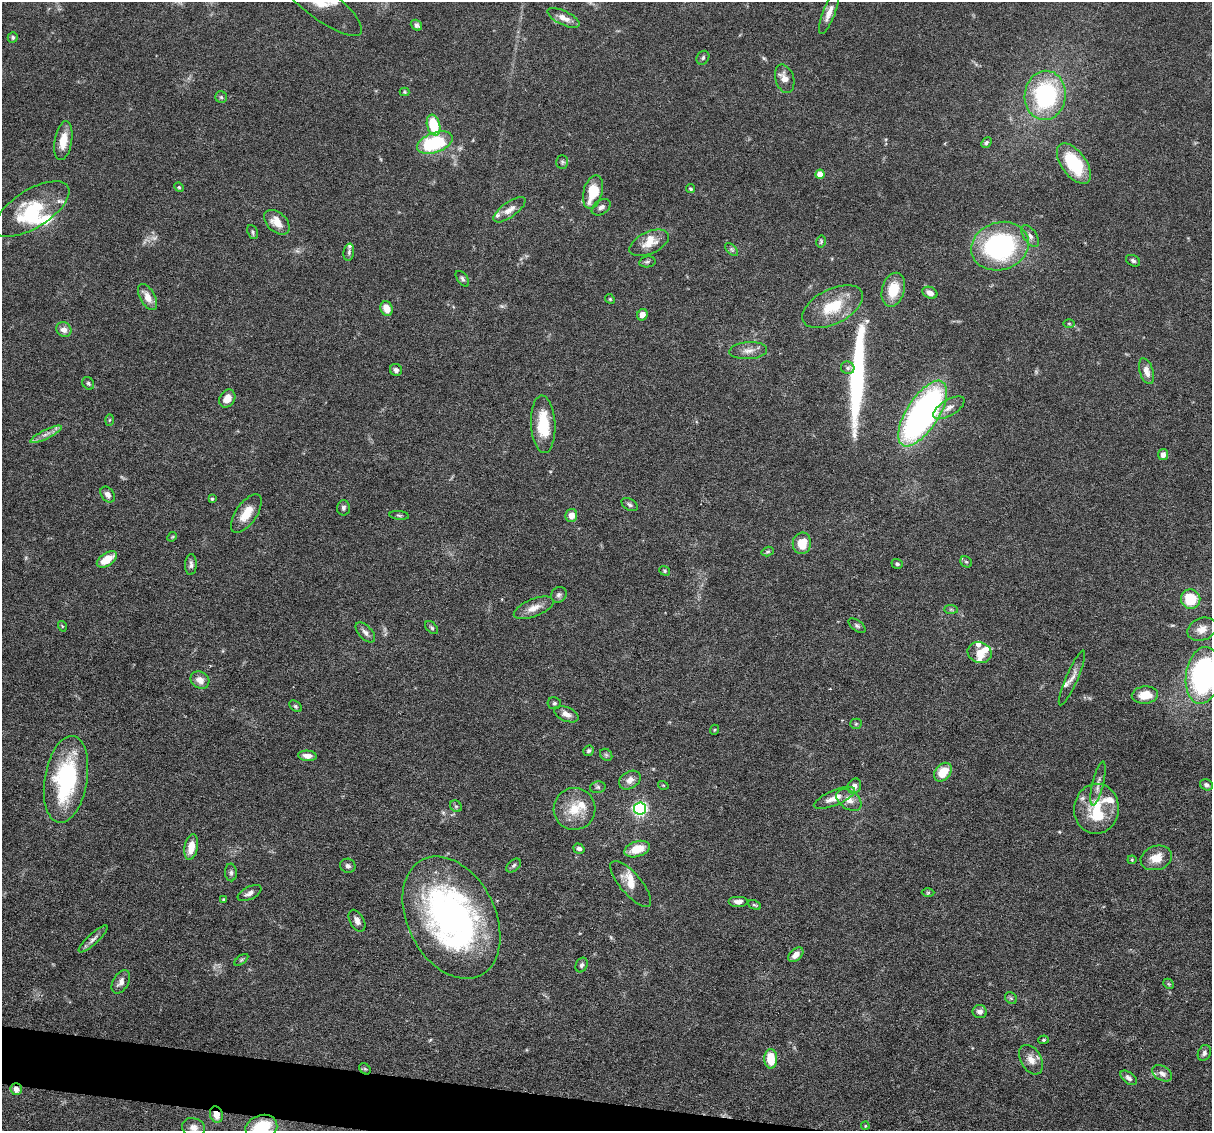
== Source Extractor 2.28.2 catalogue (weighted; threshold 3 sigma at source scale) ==
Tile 6 of 4 x 4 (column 2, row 2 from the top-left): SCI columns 1211-2420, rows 2488-3616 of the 4839 x 4859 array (HDU 1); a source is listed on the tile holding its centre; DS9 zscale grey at full resolution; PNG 1214 x 1133 px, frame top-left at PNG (2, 2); each listed source drawn as its Kron ellipse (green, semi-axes under 4 px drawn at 4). Shown black and unused: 3% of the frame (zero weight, under 3 of 6 exposures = <1% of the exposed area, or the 3 px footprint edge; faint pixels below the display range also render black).
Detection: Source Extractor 2.28.2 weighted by HDU 2 'WHT'; one run over the whole footprint, this tile lists its part. Background 0.0627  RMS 0.003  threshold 0.0122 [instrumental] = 3 sigma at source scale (4.09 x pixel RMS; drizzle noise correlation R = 1.36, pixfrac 0.8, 0.05/0.05 arcsec/px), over >= 5 px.
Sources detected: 161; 1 too faint to see at this stretch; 2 inside a brighter object's white glare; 1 long thin detection or spike segment (spike, bleed or trail) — neither listed nor drawn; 15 inside a brighter listed object's ellipse — not listed separately; the other 142 listed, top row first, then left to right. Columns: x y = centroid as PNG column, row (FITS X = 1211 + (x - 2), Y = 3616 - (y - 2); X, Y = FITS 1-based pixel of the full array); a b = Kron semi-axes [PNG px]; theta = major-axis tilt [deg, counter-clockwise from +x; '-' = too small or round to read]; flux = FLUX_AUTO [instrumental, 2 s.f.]
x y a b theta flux
320 3 51 15 -37 7.8
829 13 23 6 68 2.4
563 18 17 7 -26 2.5
416 25 6 5 - 0.73
13 37 5 5 - 0.48
703 58 7 6 - 0.58
785 79 14 9 -73 2.3
405 92 5 4 - 0.33
1045 95 25 20 84 30
221 97 6 6 - 0.52
434 125 11 6 -74 11
63 141 20 8 81 4.2
986 142 6 4 48 0.54
435 143 18 9 20 22
562 162 7 6 - 0.54
1074 164 23 12 -54 13
820 174 4 4 - 2.8
179 187 5 4 - 0.33
691 189 4 4 - 0.47
593 192 17 9 75 8
601 207 10 7 35 1.1
32 209 43 19 32 15
509 210 19 7 36 2.3
277 222 15 9 -42 3.7
252 232 7 5 -65 0.51
1030 236 12 6 -57 1.3
821 241 6 4 77 0.43
649 243 21 11 24 3.8
1000 246 29 23 19 47
732 249 8 4 -45 0.62
349 252 8 5 81 0.62
1133 261 7 5 -28 0.66
647 262 8 5 10 0.58
462 279 9 5 -53 0.72
893 290 17 11 74 7.4
930 293 8 5 -25 1.8
148 297 14 7 -61 3
610 299 5 4 - 0.34
832 307 33 17 27 10
387 308 7 6 - 3.2
642 315 6 5 - 1.6
1069 324 6 3 -1 0.29
64 330 8 7 - 1.7
748 351 19 8 4 2.3
848 368 7 6 - 0.74
396 370 6 5 - 0.92
1146 371 13 6 -72 2.2
88 383 7 5 -57 0.56
227 399 9 7 57 2.9
949 408 18 8 31 2.1
923 414 37 16 57 96
109 420 6 4 88 0.32
543 424 29 12 -87 10
46 434 17 4 26 1.7
1163 455 5 5 - 1.5
108 495 9 6 -55 1.3
212 499 4 4 - 0.36
630 505 9 5 -33 0.7
343 508 8 6 88 0.7
246 514 22 10 55 4.9
399 515 10 4 -5 0.5
571 515 6 6 - 2.1
172 537 5 4 - 0.32
802 543 11 9 82 5.6
768 552 6 4 17 0.44
107 559 11 6 34 5
966 562 6 5 - 0.42
191 564 10 5 87 0.94
897 564 6 4 -18 0.52
664 571 5 4 - 0.39
559 595 8 7 - 0.88
1191 599 10 9 - 8.9
534 608 21 9 22 2.9
951 609 7 4 -1 0.51
62 626 5 3 - 0.26
857 626 10 5 -37 0.67
432 628 8 5 -45 0.52
1202 629 15 11 23 2.8
365 632 12 6 -47 1.2
980 653 12 10 -22 2.9
1203 675 28 17 82 59
1072 678 30 6 66 2
200 680 10 8 -33 2.4
1145 695 13 8 5 4.7
554 703 7 6 - 0.54
296 706 7 5 -41 0.51
566 714 13 7 -22 1.9
856 724 5 5 - 0.4
714 730 5 3 - 0.26
589 751 5 5 - 0.56
606 755 7 5 -44 0.53
307 756 9 5 -6 1.7
943 772 10 7 52 5.4
66 779 44 21 80 32
630 780 11 8 32 2
1098 783 22 5 77 1.7
663 785 5 3 - 0.24
1206 785 7 5 -27 0.7
854 786 8 6 62 1.5
598 787 8 5 14 0.59
834 798 22 7 22 3.4
849 800 14 9 -34 2.5
456 806 6 5 - 0.47
574 809 21 21 - 7.1
640 809 6 6 - 68
1096 809 25 22 86 10
191 847 13 6 80 3.7
579 849 6 5 - 0.96
637 849 13 7 19 5.5
1156 858 16 12 17 4
1132 860 4 4 - 0.28
348 866 7 7 - 0.86
514 866 8 5 40 0.64
231 872 9 6 -87 0.77
631 884 29 10 -50 3.9
928 892 6 4 1 0.38
250 893 13 6 27 1.4
223 899 4 3 - 0.27
738 902 10 5 0 1.3
754 905 7 4 -26 0.43
451 918 65 44 -63 97
357 921 12 7 -61 1.4
93 939 19 5 43 1.4
796 955 9 5 43 2.1
241 960 8 4 36 0.42
582 965 8 5 66 0.68
121 982 13 7 59 1.6
1169 984 6 4 -43 0.35
1011 998 6 5 - 0.45
980 1012 7 6 - 1.3
1043 1040 5 4 - 0.38
1204 1053 8 6 65 0.81
771 1059 10 6 -89 6.5
1031 1060 16 10 -60 2.7
365 1069 6 5 - 0.45
1162 1073 11 7 -31 1.3
1129 1078 9 5 -38 0.99
16 1089 6 5 - 1.8
216 1115 8 6 -72 3.1
865 1126 4 4 - 0.33
194 1128 12 9 -19 1.9
261 1128 16 12 19 16
Overlapping masked pixels (flux is a lower limit): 2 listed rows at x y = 16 1089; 216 1115
Isophote crosses this tile's border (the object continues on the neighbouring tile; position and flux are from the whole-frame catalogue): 4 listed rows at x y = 320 3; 1203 675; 194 1128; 261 1128